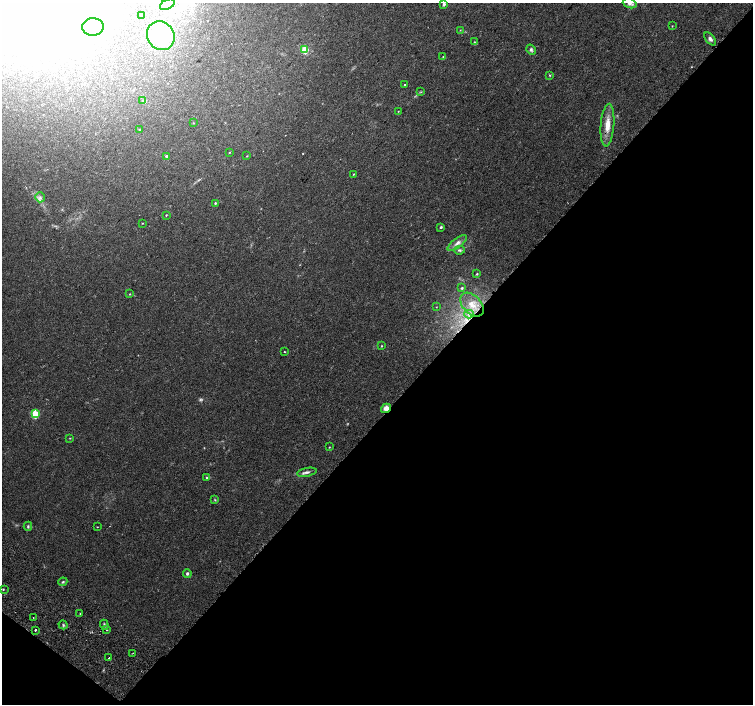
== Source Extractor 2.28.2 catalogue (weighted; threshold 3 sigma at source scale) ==
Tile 15 of 4 x 4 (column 3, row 4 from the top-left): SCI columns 3092-4592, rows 337-1739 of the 6176 x 6218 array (HDU 1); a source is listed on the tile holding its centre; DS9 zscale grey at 2 x 2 block average (1 PNG px = mean of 2 x 2 image px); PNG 755 x 706 px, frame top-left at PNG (2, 3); each listed source drawn as its Kron ellipse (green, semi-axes under 4 px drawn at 4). Shown black and unused: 43% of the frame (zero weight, under 2 of 3 exposures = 6% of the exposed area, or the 3 px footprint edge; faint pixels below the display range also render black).
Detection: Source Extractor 2.28.2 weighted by HDU 2 'WHT'; one run over the whole footprint, this tile lists its part. Background 0.023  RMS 0.003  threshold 0.0135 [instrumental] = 3 sigma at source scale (4.5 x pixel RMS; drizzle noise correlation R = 1.50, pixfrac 1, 0.0396/0.0396 arcsec/px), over >= 5 px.
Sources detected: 64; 2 too faint to see at this stretch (2 x 2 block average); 1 inside a brighter object's white glare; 1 cosmic-ray / hot-pixel residue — neither listed nor drawn; the other 60 listed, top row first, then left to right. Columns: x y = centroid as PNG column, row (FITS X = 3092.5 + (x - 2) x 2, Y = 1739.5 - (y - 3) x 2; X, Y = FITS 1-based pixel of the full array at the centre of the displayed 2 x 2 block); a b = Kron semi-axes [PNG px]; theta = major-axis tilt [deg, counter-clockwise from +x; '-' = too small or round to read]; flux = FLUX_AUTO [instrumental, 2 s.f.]
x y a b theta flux
630 3 7 4 -21 2.7
167 4 8 5 29 2.6
444 4 3 2 - 1.9
141 16 2 2 - 0.25
672 26 3 2 - 0.33
93 27 11 9 1 11
460 30 2 2 - 0.32
161 36 15 13 -58 28
710 39 7 4 -50 2.1
474 42 2 2 - 0.39
305 50 3 3 - 27
531 50 5 4 - 1.4
443 57 2 2 - 0.37
550 75 3 2 - 0.48
405 84 2 2 - 0.46
421 92 3 2 - 0.43
143 101 3 3 - 0.84
398 111 3 2 - 0.26
193 123 2 2 - 0.36
607 125 21 6 85 9.4
140 129 3 2 - 0.5
229 152 3 2 - 0.39
166 156 2 2 - 0.91
247 156 2 2 - 0.34
353 174 2 2 - 0.41
40 197 5 4 - 1.9
215 203 3 2 - 0.73
166 215 3 2 - 0.47
142 223 3 2 - 0.34
441 227 3 2 - 1.2
457 243 11 4 37 3.1
459 250 6 3 6 1.2
477 274 3 2 - 0.61
462 288 4 3 - 0.75
130 294 3 2 - 0.42
472 305 14 9 -45 9.7
436 307 3 2 - 0.26
469 314 5 4 - 2.1
381 346 3 2 - 0.45
284 352 2 2 - 1.6
386 408 5 4 - 4.9
35 414 3 3 - 31
70 438 3 2 - 0.35
329 447 3 2 - 0.35
307 472 10 3 11 2
207 478 3 3 - 0.7
215 500 3 3 - 0.55
28 526 4 3 - 0.99
97 527 2 2 - 0.32
187 573 4 4 - 1.4
63 582 4 3 - 0.85
3 589 2 2 - 0.54
80 613 2 2 - 0.37
33 617 2 2 - 0.72
63 625 4 3 - 0.99
104 625 5 3 - 0.97
35 630 2 2 - 1.7
107 630 2 2 - 1.6
133 653 2 2 - 0.72
109 658 2 2 - 2.6
Overlapping masked pixels (flux is a lower limit): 1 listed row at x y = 386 408
Isophote crosses this tile's border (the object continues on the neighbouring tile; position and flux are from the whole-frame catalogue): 2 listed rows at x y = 630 3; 444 4
Diffuse or blended objects may show on this block-average render without a row.